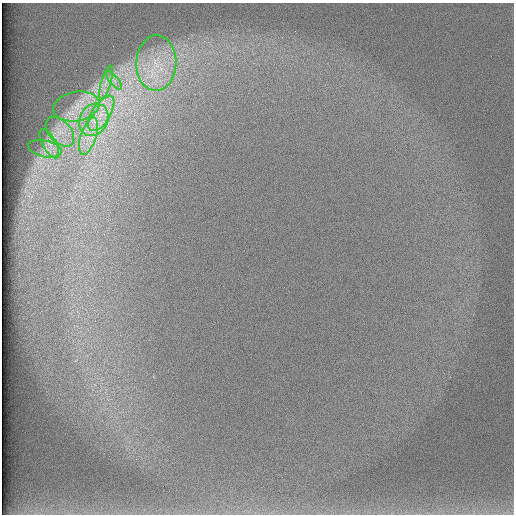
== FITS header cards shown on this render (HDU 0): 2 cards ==
NAXIS1  =                  512 /
NAXIS2  =                  512 /

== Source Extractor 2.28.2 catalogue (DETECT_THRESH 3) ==
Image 512 x 512 px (HDU 0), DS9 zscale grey, 1 PNG px = 1 image px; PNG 516 x 516 px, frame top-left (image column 1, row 512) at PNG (2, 3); each listed source drawn as its Kron ellipse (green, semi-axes under 4 px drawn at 4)
Background 97.3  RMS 2.8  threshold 8.45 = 3 sigma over >= 5 px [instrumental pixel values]
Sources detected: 10; all 10 listed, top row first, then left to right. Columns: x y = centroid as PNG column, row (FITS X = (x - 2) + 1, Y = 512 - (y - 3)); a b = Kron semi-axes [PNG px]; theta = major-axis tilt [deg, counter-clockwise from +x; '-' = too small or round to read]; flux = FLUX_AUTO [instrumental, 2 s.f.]
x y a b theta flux
156 63 28 20 88 8400
114 81 11 3 -50 650
106 82 18 5 74 1300
76 106 23 15 10 4300
101 113 20 9 58 3700
94 120 17 14 61 4600
60 132 17 11 -48 2700
88 136 19 7 72 2800
49 144 16 7 -62 1500
45 149 17 8 -12 1500